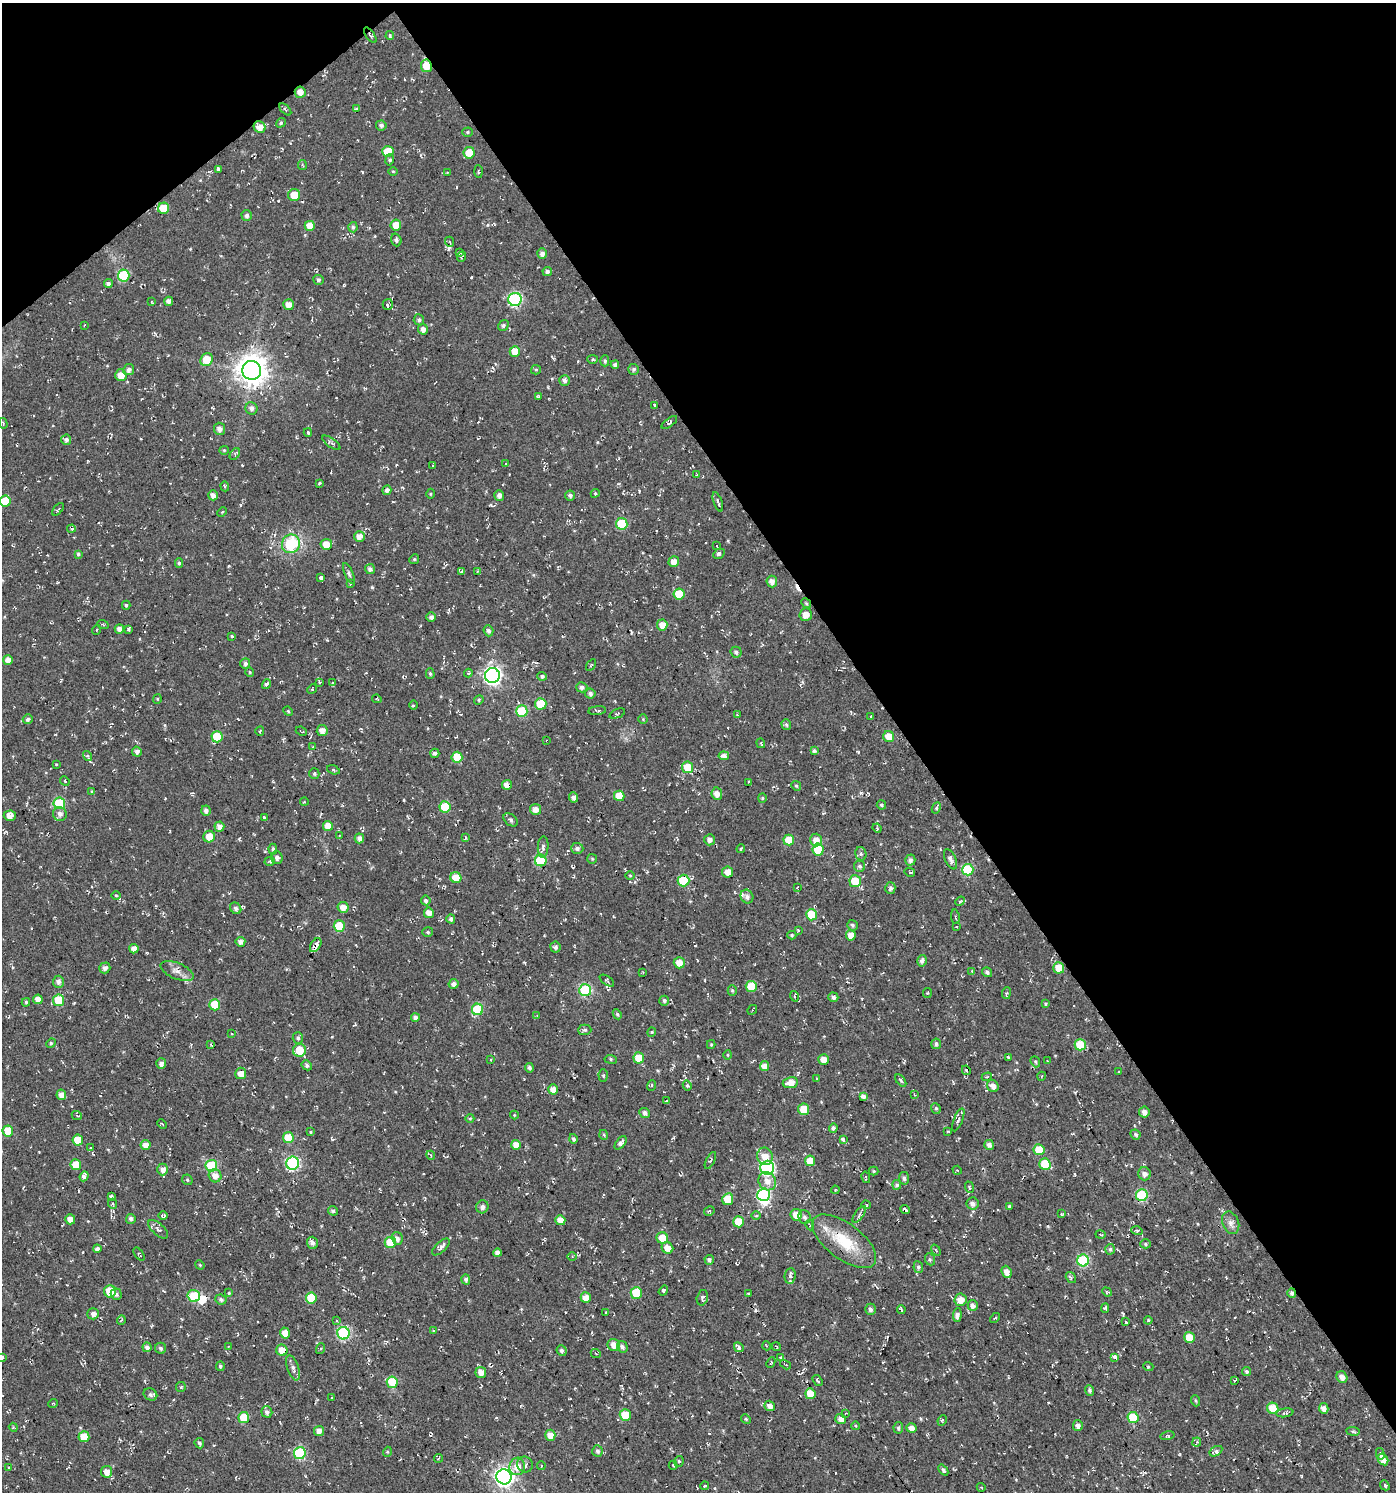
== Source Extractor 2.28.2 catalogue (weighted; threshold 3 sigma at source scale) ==
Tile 3 of 4 x 4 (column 3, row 1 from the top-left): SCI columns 2980-4373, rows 4470-5959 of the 5896 x 5960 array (HDU 1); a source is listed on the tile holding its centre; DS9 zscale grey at full resolution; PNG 1398 x 1494 px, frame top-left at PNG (2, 3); each listed source drawn as its Kron ellipse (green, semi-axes under 4 px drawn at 4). Shown black and unused: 38% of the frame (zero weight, under 2 of 3 exposures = <1% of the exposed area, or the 3 px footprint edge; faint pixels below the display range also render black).
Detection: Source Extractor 2.28.2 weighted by HDU 2 'WHT'; one run over the whole footprint, this tile lists its part. Background -0.0148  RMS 0.0082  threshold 0.0367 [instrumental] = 3 sigma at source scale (4.5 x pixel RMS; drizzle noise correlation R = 1.50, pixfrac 1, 0.0396/0.0396 arcsec/px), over >= 5 px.
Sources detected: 554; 2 inside a brighter object's white glare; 10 cosmic-ray / hot-pixel residue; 1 long thin detection or spike segment (spike, bleed or trail) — neither listed nor drawn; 1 inside a brighter listed object's ellipse — not listed separately; of the other 540, all 500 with FLUX_AUTO >= 0.659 (the completeness limit of this list) listed and drawn (40 fainter detections not listed), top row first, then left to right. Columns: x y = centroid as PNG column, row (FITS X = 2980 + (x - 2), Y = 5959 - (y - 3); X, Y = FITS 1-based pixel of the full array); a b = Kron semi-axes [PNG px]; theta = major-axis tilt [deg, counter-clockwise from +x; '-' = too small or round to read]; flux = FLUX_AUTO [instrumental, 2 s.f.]
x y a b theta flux
370 35 9 3 -54 1.3
390 36 4 3 - 1.3
426 66 6 5 - 15
300 92 5 5 - 5.1
285 109 7 3 -46 1.4
357 109 3 3 - 2
281 123 5 4 - 1.3
381 125 5 5 - 2.4
260 127 6 5 - 7
467 132 5 4 - 1
388 151 5 5 - 16
469 153 5 5 - 12
389 160 6 4 78 1.6
302 165 5 4 - 0.88
218 169 4 3 - 1.9
393 171 5 3 - 0.73
478 171 6 3 -88 1.1
447 172 4 3 - 0.69
294 195 6 6 - 11
164 208 5 5 - 14
247 215 5 5 - 2.6
396 225 5 5 - 9.3
310 226 5 5 - 9.1
353 227 5 4 - 1.6
396 240 6 5 - 2.3
450 242 5 3 - 0.69
459 253 4 3 - 1.6
542 253 5 4 - 3.5
462 256 6 3 66 1.4
547 271 5 4 - 2.1
124 275 6 6 - 48
319 280 5 5 - 1.8
108 284 4 4 - 2.6
515 299 6 6 - 110
169 301 4 4 - 3.7
152 302 4 3 - 0.68
388 304 5 5 - 2.1
289 305 5 5 - 5.4
419 320 5 5 - 1.9
84 325 3 2 - 0.75
503 326 6 4 57 1.9
423 329 5 5 - 3.8
515 351 5 5 - 8.6
593 359 5 4 - 1
206 360 7 5 51 14
605 361 5 4 - 1.7
615 365 4 4 - 2.8
634 369 5 5 - 1.8
129 370 5 5 - 3
252 370 9 9 - 1100
536 370 5 4 - 0.96
121 375 6 5 - 8.4
565 380 5 5 - 3.1
538 397 3 3 - 1.8
655 405 4 2 - 0.71
251 408 6 6 - 2.8
3 423 5 3 - 0.84
669 423 9 4 36 1.3
219 429 6 5 - 3.9
308 432 4 3 - 1.1
66 440 5 5 - 2.3
331 443 10 4 -35 2
224 450 4 4 - 0.88
235 454 7 4 56 1.3
506 464 4 3 - 0.69
433 466 3 3 - 5.5
697 475 3 3 - 1.3
319 483 3 2 - 1.2
225 486 5 4 - 0.98
387 490 5 4 - 3
595 493 4 4 - 1
430 494 5 3 - 0.83
213 495 5 4 - 4
499 495 5 5 - 3.5
570 496 5 5 - 2.3
5 501 5 5 - 21
718 502 10 3 -70 1.5
58 509 7 3 49 1.2
222 512 5 3 - 0.92
622 524 6 5 - 34
71 529 4 3 - 1.9
359 536 5 5 - 5.1
291 544 9 9 - 40
326 544 5 5 - 9.7
717 546 3 3 - 1.2
78 554 4 4 - 1.4
719 554 6 4 31 1.9
414 559 5 4 - 0.96
674 562 5 5 - 5.6
179 563 4 4 - 1.4
370 569 5 5 - 2.8
461 571 3 3 - 1.9
477 571 4 3 - 0.72
349 574 11 4 -66 2
321 577 4 3 - 3.2
772 581 6 5 - 4.3
350 584 4 3 - 0.77
679 594 5 5 - 17
806 603 5 4 - 1.1
126 605 4 4 - 1.3
806 615 6 6 - 6
431 617 5 4 - 2.8
103 625 6 3 -20 0.9
662 625 5 5 - 7.3
119 629 4 4 - 4.2
128 629 4 3 - 2
96 630 5 3 - 0.76
488 631 5 5 - 2.4
232 636 4 3 - 0.95
736 652 6 5 - 2.2
8 660 5 5 - 5.3
245 664 5 5 - 2.1
591 665 6 2 58 0.81
250 672 5 4 - 0.97
430 673 5 4 - 1.3
468 673 4 4 - 0.87
492 676 7 7 - 280
542 676 5 4 - 1.9
319 682 3 3 - 0.99
332 683 4 3 - 1.3
266 684 5 4 - 1.9
582 687 5 5 - 2.4
312 689 5 4 - 1.1
590 694 5 5 - 2.2
157 699 5 4 - 0.84
377 699 5 3 - 0.95
479 700 5 4 - 1.1
541 704 5 5 - 28
413 705 5 3 - 0.93
288 711 5 4 - 0.93
522 711 6 5 - 36
597 711 9 4 6 1.1
617 713 8 3 22 1.2
737 715 3 3 - 0.76
871 716 3 2 - 0.77
28 719 5 4 - 1.9
643 719 5 4 - 0.85
786 725 5 5 - 1.5
260 731 4 2 - 0.73
301 731 6 2 -24 0.76
322 731 5 5 - 4.9
217 737 5 5 - 21
889 737 5 5 - 14
546 740 3 3 - 0.8
761 743 5 4 - 1
313 747 3 3 - 0.84
814 751 4 4 - 1.7
137 752 5 5 - 2.9
435 753 4 4 - 2.7
87 756 5 4 - 1.2
724 756 5 4 - 5
457 757 5 5 - 19
56 764 4 4 - 0.66
687 767 6 5 - 16
333 770 6 4 -20 1.2
314 774 5 5 - 1.4
65 781 5 4 - 0.89
749 782 3 2 - 0.99
507 785 5 5 - 7.3
796 786 5 4 - 1.1
92 791 4 3 - 0.96
717 794 6 5 - 6
619 796 5 5 - 13
574 797 5 4 - 3
762 798 4 4 - 0.97
304 802 4 3 - 0.7
59 803 6 5 - 39
881 805 5 4 - 1.4
445 807 5 5 - 25
936 808 6 4 63 1.2
535 809 5 5 - 5.3
206 811 5 4 - 2.8
60 814 7 6 - 3.6
10 816 6 5 - 4.5
264 818 4 3 - 1.8
510 820 8 5 -44 2
219 826 5 5 - 4.2
328 826 5 5 - 9.1
877 828 5 3 - 0.97
339 836 4 2 - 0.77
209 837 6 5 - 8.7
465 837 4 3 - 0.88
359 838 5 4 - 3.9
710 840 5 5 - 3.6
789 840 5 5 - 15
816 840 6 6 - 6.6
543 847 10 5 86 2.7
577 848 6 5 - 2.6
273 849 5 4 - 1.8
741 849 4 3 - 1.1
818 849 6 5 - 29
861 854 7 5 -75 1.8
277 857 6 6 - 2.9
592 859 5 5 - 0.99
951 859 11 5 -66 2.9
541 860 6 6 - 53
910 860 5 5 - 2.7
270 861 5 4 - 1.4
859 866 6 5 - 1.8
968 870 6 5 - 43
727 872 5 5 - 5.5
910 872 5 4 - 0.95
630 875 5 3 - 0.7
456 877 5 5 - 13
683 880 6 6 - 31
855 881 6 6 - 20
797 887 4 2 - 0.69
890 888 6 5 - 2
116 895 5 3 - 0.73
747 896 7 6 - 2.9
426 900 5 5 - 2.1
960 901 5 4 - 1
343 907 5 5 - 6
236 908 6 5 - 1.9
429 913 5 5 - 5.8
811 915 5 5 - 25
955 917 7 2 -82 0.86
451 919 4 4 - 2.7
852 925 5 5 - 1.8
339 926 5 5 - 28
956 927 3 3 - 0.66
798 930 3 3 - 1.1
428 932 5 4 - 1.3
792 935 4 4 - 1.1
851 935 5 5 - 8.8
240 942 5 4 - 3.9
316 945 8 4 57 5.6
555 947 5 5 - 1.9
134 949 4 4 - 4.9
922 961 6 5 - 2.5
679 963 6 5 - 6.9
105 968 5 5 - 2.9
1059 968 6 5 - 12
177 971 17 8 -22 5.8
972 971 4 3 - 0.81
643 972 4 4 - 0.71
987 972 5 4 - 2.2
607 981 8 4 -35 1.6
58 982 6 5 - 3.3
454 984 5 5 - 3.3
751 986 6 5 - 18
585 990 6 6 - 75
732 990 5 4 - 1.3
927 993 5 4 - 1
1006 993 6 4 82 1.3
794 996 5 3 - 0.79
833 997 5 4 - 2.6
38 999 5 4 - 6
59 1000 6 5 - 28
664 1001 5 5 - 2
26 1002 4 3 - 1.2
1045 1004 3 3 - 1.1
215 1005 5 5 - 23
477 1009 6 5 - 41
752 1010 5 3 - 1
617 1014 5 4 - 1.3
537 1016 4 3 - 0.76
415 1018 4 4 - 3.4
585 1030 6 5 - 1.6
652 1032 4 4 - 0.84
231 1034 4 2 - 0.77
298 1038 6 5 - 1.8
51 1043 5 4 - 1.1
711 1044 4 4 - 0.9
936 1044 5 5 - 2
211 1045 3 2 - 0.84
1080 1045 5 5 - 18
299 1050 6 6 - 14
728 1055 5 3 - 0.82
1008 1057 3 3 - 0.97
639 1058 5 5 - 16
611 1059 6 3 -7 1.1
491 1060 4 3 - 0.77
824 1060 5 5 - 7.6
1047 1061 2 2 - 0.73
1035 1062 6 4 -68 1.2
161 1063 5 5 - 3.4
307 1065 5 4 - 2
765 1066 5 4 - 6.5
529 1068 5 4 - 2.2
966 1070 5 3 - 0.99
1119 1072 3 2 - 0.67
241 1073 6 5 - 7.6
603 1076 6 4 -88 1.2
1042 1076 4 3 - 0.69
987 1077 5 3 - 1.1
817 1078 4 3 - 0.73
901 1081 7 3 -55 1.3
790 1083 8 5 7 10
652 1085 5 3 - 0.95
687 1085 5 4 - 1.5
993 1086 6 5 - 4.8
553 1089 5 5 - 7.7
61 1095 5 4 - 6
914 1095 3 3 - 0.67
863 1097 4 4 - 3
667 1100 3 2 - 0.93
936 1108 5 4 - 1.2
803 1109 5 5 - 12
1144 1112 5 5 - 4.5
645 1113 5 5 - 3.6
514 1115 4 4 - 0.81
77 1116 5 3 - 0.82
470 1118 4 3 - 0.73
958 1120 12 4 68 2.5
162 1124 5 3 - 0.77
833 1128 4 4 - 2.5
8 1131 5 5 - 19
947 1131 3 3 - 0.81
310 1132 3 3 - 0.82
1135 1134 5 4 - 1.5
604 1135 5 4 - 1.2
288 1138 5 5 - 18
573 1139 5 4 - 2.2
78 1140 5 5 - 13
843 1140 4 3 - 7.4
621 1143 8 4 51 3.6
145 1145 5 5 - 5.5
516 1145 5 5 - 7.8
989 1145 5 5 - 3.5
91 1148 3 2 - 0.69
1039 1150 5 5 - 18
431 1155 4 4 - 1
765 1156 9 7 -70 8.7
710 1160 9 4 63 1.6
810 1161 5 5 - 10
293 1163 6 6 - 110
1045 1164 6 5 - 24
76 1165 5 5 - 14
211 1166 6 6 - 57
767 1168 7 7 - 130
163 1169 6 5 - 4.4
957 1170 5 3 - 0.78
874 1171 5 4 - 1
1145 1174 7 6 - 3.1
84 1176 5 3 - 4.3
215 1176 7 6 - 5.6
866 1177 6 2 -77 0.74
904 1178 6 5 - 1.9
187 1180 6 5 - 1.1
767 1181 9 8 - 6.7
897 1185 5 4 - 2.1
970 1187 6 4 -66 1.4
835 1190 4 3 - 0.68
763 1195 6 6 - 90
1142 1195 6 6 - 55
111 1196 4 4 - 1.3
728 1199 6 5 - 20
972 1203 6 6 - 3
113 1204 5 3 - 1.1
866 1205 5 3 - 1.1
1009 1206 4 3 - 1.9
482 1207 6 6 - 3.1
905 1209 5 2 - 1.9
333 1211 5 4 - 1.7
709 1211 5 3 - 1.7
859 1214 10 2 54 1.5
1062 1214 4 3 - 0.89
756 1215 5 3 - 0.77
796 1215 6 5 - 9.4
163 1216 4 3 - 1.4
804 1217 7 6 - 2.1
70 1219 5 5 - 5.9
131 1219 5 5 - 2.7
560 1220 5 5 - 6.7
738 1222 5 5 - 16
1231 1223 12 8 -68 3.9
810 1225 5 3 - 0.89
158 1229 12 5 -42 3
1137 1231 5 4 - 1.2
1100 1235 5 2 - 0.84
397 1238 6 5 - 3.1
662 1238 6 5 - 12
844 1241 38 17 -37 33
390 1242 5 5 - 22
312 1243 6 5 - 3
1145 1244 5 4 - 1.3
441 1247 11 5 44 3.2
667 1248 6 5 - 7.1
97 1249 4 4 - 2.9
1110 1249 5 4 - 1.5
936 1250 6 3 -54 0.86
497 1253 4 4 - 3.8
139 1254 7 3 -54 0.97
572 1256 4 3 - 0.83
930 1259 6 5 - 1.3
709 1260 5 4 - 2.1
1083 1260 6 6 - 62
200 1265 5 4 - 0.83
918 1267 6 5 - 1.9
1007 1272 6 5 - 6.1
790 1276 8 5 83 2.3
1071 1278 6 4 -57 1.2
466 1279 5 4 - 2.2
110 1291 6 6 - 18
663 1291 5 4 - 1.5
1107 1292 5 4 - 0.84
229 1293 4 4 - 0.79
636 1293 6 5 - 28
1292 1293 4 4 - 2.7
116 1294 6 5 - 2
748 1294 3 3 - 1.3
194 1296 6 6 - 30
311 1298 5 5 - 23
586 1298 5 5 - 6.5
702 1298 8 5 76 2.1
221 1300 5 5 - 1.8
961 1300 6 6 - 7.2
973 1305 5 5 - 3.7
1105 1308 5 4 - 1.3
870 1309 6 5 - 2.6
901 1310 4 2 - 1.4
606 1313 3 3 - 1.5
93 1314 6 6 - 3.3
957 1315 7 4 84 3.4
995 1318 6 3 43 1.1
121 1320 4 3 - 0.69
337 1320 4 4 - 1.1
1148 1320 4 3 - 0.92
1126 1322 4 3 - 1.6
433 1331 3 3 - 0.76
285 1333 5 5 - 7.1
343 1333 6 6 - 99
1189 1337 5 5 - 11
614 1345 6 6 - 6.4
228 1346 4 3 - 0.85
767 1346 4 3 - 0.72
147 1347 5 4 - 2.7
622 1347 6 5 - 2.3
739 1347 5 3 - 7.2
776 1347 5 3 - 0.66
161 1348 5 5 - 1.8
320 1349 5 3 - 0.92
282 1350 6 5 - 9.9
562 1350 5 5 - 1.8
596 1354 5 3 - 0.72
2 1357 4 3 - 2.6
1115 1357 3 3 - 7.4
781 1358 4 4 - 1.2
771 1363 5 3 - 0.7
786 1365 6 3 -31 1.1
220 1366 5 4 - 1.6
1148 1366 5 3 - 0.85
293 1368 13 5 -71 3.4
1247 1371 5 4 - 1.7
481 1372 5 5 - 6.4
1342 1377 6 5 - 5.1
1235 1380 4 2 - 1
817 1381 6 3 -56 1.4
392 1382 6 5 - 32
181 1387 5 5 - 1.2
1089 1390 5 4 - 1.7
150 1394 7 5 -32 2.1
810 1394 5 5 - 16
332 1397 2 2 - 0.81
1196 1401 6 3 -71 1
53 1403 5 3 - 0.66
769 1406 5 5 - 4.9
1273 1408 6 5 - 20
1324 1408 5 5 - 5.2
267 1412 5 5 - 2.9
846 1413 3 3 - 0.82
1285 1413 8 3 9 1.4
625 1415 5 5 - 23
244 1418 5 5 - 24
1133 1418 5 5 - 28
746 1419 5 4 - 0.99
841 1419 5 5 - 5.1
942 1420 5 4 - 1
1078 1425 5 5 - 3.9
856 1426 4 3 - 0.83
13 1427 4 3 - 0.73
898 1428 6 4 79 1.8
912 1428 5 5 - 6.5
319 1431 5 5 - 5.1
1353 1431 7 3 -8 1.3
550 1435 5 5 - 8.3
1167 1436 7 4 13 1.3
84 1437 5 5 - 15
1197 1442 4 4 - 1.2
199 1443 5 5 - 1.6
597 1451 6 5 - 2.3
1216 1451 7 4 32 3.3
387 1452 5 3 - 0.77
300 1453 6 6 - 58
1380 1454 6 4 -76 1.7
438 1458 5 3 - 0.76
1383 1459 6 5 - 6
679 1461 5 4 - 1.5
525 1465 8 7 - 3
541 1465 4 3 - 0.72
673 1465 4 3 - 0.68
517 1466 9 8 - 8
9 1468 4 2 - 0.76
943 1470 6 4 -50 1.8
107 1472 6 5 - 6.8
504 1477 7 7 - 390
1385 1485 5 4 - 1.3
704 1486 4 3 - 1.1
981 1487 4 3 - 0.8
Overlapping masked pixels (flux is a lower limit): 13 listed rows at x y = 370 35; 426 66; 300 92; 260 127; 515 299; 252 370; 291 544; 507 785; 316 945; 1142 1195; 844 1241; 1292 1293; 282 1350
Isophote crosses this tile's border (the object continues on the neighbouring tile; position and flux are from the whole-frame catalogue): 2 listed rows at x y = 5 501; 2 1357